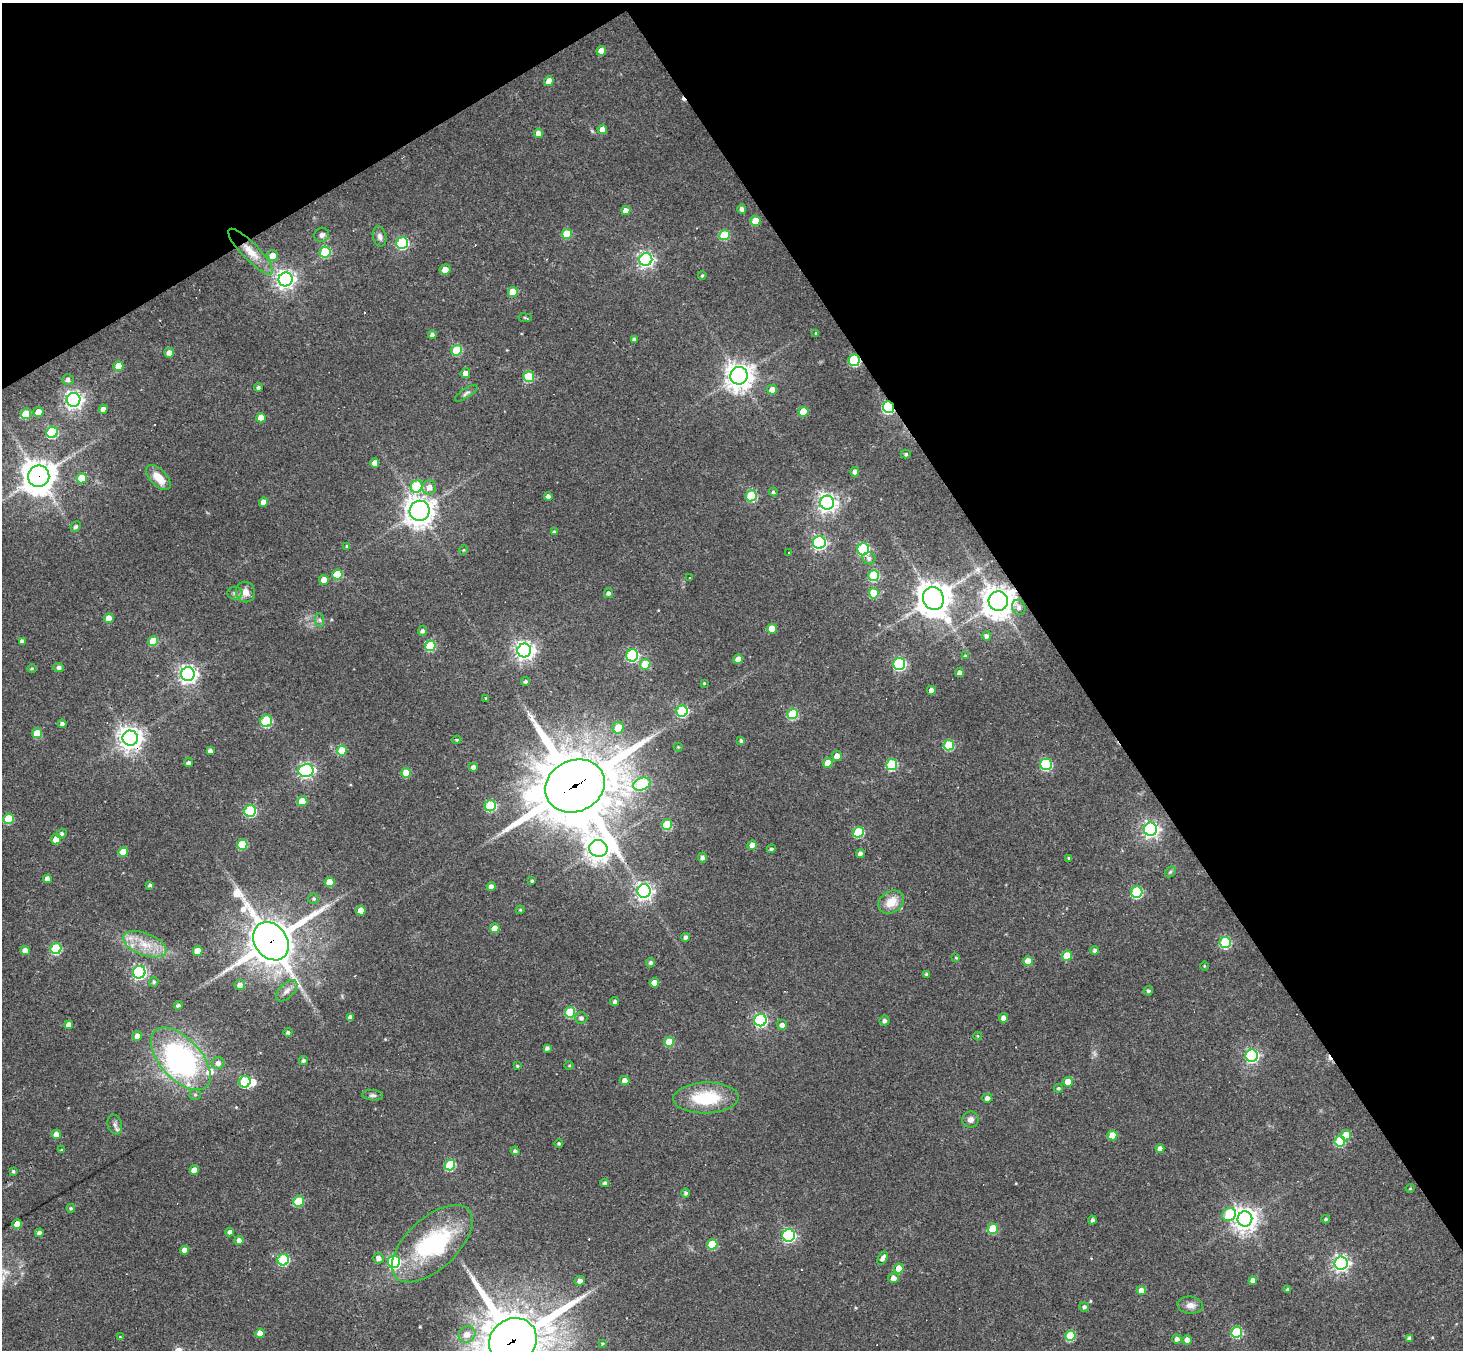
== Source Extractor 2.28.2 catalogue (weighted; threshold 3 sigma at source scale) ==
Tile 3 of 4 x 4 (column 3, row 1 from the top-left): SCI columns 2924-4384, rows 4338-5685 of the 5846 x 5839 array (HDU 1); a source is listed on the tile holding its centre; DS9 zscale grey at full resolution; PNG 1465 x 1352 px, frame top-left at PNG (2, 3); each listed source drawn as its Kron ellipse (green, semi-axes under 4 px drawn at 4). Shown black and unused: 33% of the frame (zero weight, under 3 of 4 exposures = <1% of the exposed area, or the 3 px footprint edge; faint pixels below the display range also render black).
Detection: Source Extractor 2.28.2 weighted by HDU 2 'WHT'; one run over the whole footprint, this tile lists its part. Background 0.0766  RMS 0.0057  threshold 0.0257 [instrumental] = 3 sigma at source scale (4.5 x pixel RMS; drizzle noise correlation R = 1.50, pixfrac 1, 0.05/0.05 arcsec/px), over >= 5 px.
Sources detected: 266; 3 inside a brighter object's white glare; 8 cosmic-ray / hot-pixel residue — neither listed nor drawn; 1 inside a brighter listed object's ellipse — not listed separately; the other 254 listed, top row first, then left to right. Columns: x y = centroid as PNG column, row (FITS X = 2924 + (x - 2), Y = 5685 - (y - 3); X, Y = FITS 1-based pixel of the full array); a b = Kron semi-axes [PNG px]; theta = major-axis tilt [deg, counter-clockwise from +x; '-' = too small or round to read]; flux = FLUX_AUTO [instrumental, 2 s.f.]
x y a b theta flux
601 51 5 4 - 7.1
549 81 5 4 - 5.8
602 129 5 4 - 4.1
538 133 4 4 - 3.6
742 209 5 4 - 1.9
626 211 5 4 - 4
756 221 5 5 - 13
567 234 5 5 - 16
322 235 7 7 - 2
724 235 5 5 - 27
380 236 10 6 -77 2.2
402 243 6 5 - 60
251 252 31 8 -46 10
325 252 5 5 - 35
273 256 5 5 - 5.9
646 259 6 6 - 170
445 269 5 4 - 5.7
702 275 4 3 - 0.74
286 279 7 7 - 280
513 292 5 5 - 12
525 318 6 3 -8 0.71
816 333 4 3 - 0.63
432 335 4 4 - 2
634 339 4 4 - 1.4
457 350 5 5 - 27
169 353 5 5 - 3.5
854 360 6 5 - 58
118 366 5 4 - 9.6
465 373 5 4 - 3.8
739 376 9 8 - 610
529 377 5 5 - 28
68 379 6 5 - 1.9
258 387 4 4 - 1.3
772 390 5 5 - 6.4
466 393 13 4 33 1.7
74 400 7 7 - 240
888 407 6 5 - 78
103 409 4 4 - 2.9
38 412 5 5 - 6.7
803 412 5 5 - 16
26 414 5 5 - 20
261 418 5 4 - 6.6
52 432 6 5 - 44
906 454 5 4 - 0.81
375 463 4 4 - 5.5
855 472 5 4 - 2.6
39 476 11 10 - 930
81 478 5 5 - 9.8
158 478 15 8 -46 9.3
416 486 6 5 - 35
429 487 7 6 - 4.3
773 492 4 3 - 0.93
548 496 4 4 - 2.1
751 496 5 5 - 36
264 502 4 4 - 4.5
827 503 7 7 - 290
420 511 10 10 - 590
76 526 5 4 - 1.2
554 532 4 3 - 0.92
819 542 6 6 - 130
346 546 3 3 - 0.55
863 549 6 6 - 67
464 550 4 4 - 0.59
789 552 2 2 - 0.43
869 558 7 6 - 1.8
337 574 5 5 - 18
874 576 5 5 - 36
689 578 3 2 - 0.44
324 580 5 4 - 6.7
245 592 10 9 - 4.7
235 593 7 6 - 1.8
609 593 5 4 - 1.5
874 593 5 5 - 15
933 598 11 10 - 970
998 601 10 9 - 820
1019 607 8 6 -66 2.2
109 618 5 4 - 6.7
319 620 7 4 -88 1.3
772 629 5 5 - 9.2
423 631 5 4 - 1.6
987 636 5 4 - 1.7
153 641 5 5 - 15
22 642 4 4 - 2.1
430 646 5 5 - 26
524 650 7 7 - 290
632 655 6 6 - 61
965 656 4 4 - 0.76
738 659 4 4 - 5.4
645 664 5 5 - 20
899 664 6 6 - 75
32 668 5 3 - 0.55
59 668 5 4 - 1.7
959 672 4 4 - 2
188 674 7 6 - 250
525 681 4 4 - 1
704 683 4 4 - 0.51
931 690 4 4 - 3.1
486 698 3 2 - 0.35
682 711 6 5 - 56
793 714 5 5 - 33
266 721 6 5 - 43
62 724 4 4 - 1.6
618 728 6 5 - 11
37 733 5 5 - 14
130 738 7 7 - 480
457 740 4 4 - 0.69
741 741 4 3 - 1.1
949 745 5 5 - 31
678 747 4 4 - 0.58
210 751 4 4 - 1.8
342 751 5 5 - 13
837 756 5 5 - 4.5
188 763 4 4 - 1.8
828 763 5 4 - 8.2
1046 764 6 6 - 51
892 765 5 5 - 44
473 767 4 4 - 2
306 770 7 6 - 140
406 773 5 5 - 12
642 784 9 6 22 36
575 786 30 25 25 5200
302 801 5 5 - 15
490 806 6 5 - 46
250 811 6 5 - 59
9 819 5 5 - 21
667 825 5 5 - 24
1151 829 6 6 - 200
858 832 5 5 - 30
62 833 5 4 - 1.3
56 839 5 5 - 5.7
242 845 5 5 - 27
752 845 4 4 - 3.8
598 848 9 8 - 560
771 849 4 4 - 1.1
123 852 5 5 - 10
860 854 4 4 - 2.2
702 858 5 4 - 2.1
1069 858 4 3 - 0.59
1170 872 6 4 44 0.86
47 879 4 4 - 3.7
532 881 3 3 - 0.78
329 882 5 5 - 9.6
150 885 3 3 - 0.97
491 887 4 4 - 2.5
644 891 7 6 - 220
1137 892 6 5 - 48
314 899 5 5 - 1
891 902 14 10 33 9.3
520 910 4 4 - 0.62
361 911 5 4 - 7.1
495 928 5 4 - 6.4
686 937 4 4 - 2
271 941 20 16 -54 2300
1225 942 5 5 - 43
145 944 23 11 -21 12
56 949 5 5 - 39
25 950 5 4 - 4.7
1095 950 4 4 - 1.5
198 951 5 4 - 7.2
1067 956 5 5 - 16
956 958 4 4 - 0.6
1028 961 5 4 - 9
651 963 5 4 - 1.3
1204 966 4 3 - 0.48
139 972 6 6 - 130
927 974 4 4 - 1.2
154 982 5 5 - 1.1
654 983 5 4 - 6.6
240 985 5 5 - 2.9
287 991 13 7 44 3.3
1148 991 5 4 - 1.1
615 1001 4 4 - 1.6
178 1005 4 4 - 1.5
570 1012 5 5 - 31
350 1017 4 4 - 2.5
581 1018 6 6 - 1.8
1003 1018 4 4 - 2.8
760 1020 6 6 - 110
885 1021 5 5 - 1.6
69 1025 4 4 - 3.7
782 1025 5 5 - 2.5
288 1032 4 4 - 1.2
137 1036 5 4 - 4.8
978 1036 4 3 - 0.46
669 1042 5 5 - 16
547 1048 4 4 - 1.4
1252 1056 6 6 - 110
181 1059 38 20 -47 110
303 1060 5 4 - 1.4
218 1063 6 6 - 2.7
569 1065 5 3 - 0.51
517 1066 4 3 - 0.59
625 1081 5 4 - 2.9
245 1082 6 5 - 40
1068 1082 5 5 - 8
1058 1088 4 4 - 0.88
195 1095 6 5 - 1
372 1095 10 5 -4 1.4
706 1098 33 15 2 30
987 1098 5 4 - 2.7
970 1120 8 8 - 2.8
115 1124 10 7 -72 2.3
56 1134 5 4 - 4.3
1112 1135 5 5 - 10
1346 1135 5 5 - 8.4
1340 1141 5 5 - 28
559 1143 4 4 - 0.85
1160 1149 4 4 - 3.3
62 1150 4 3 - 0.58
515 1151 4 4 - 1.3
450 1165 5 5 - 37
194 1170 4 4 - 5.6
13 1171 4 3 - 0.83
605 1183 4 4 - 1.6
1410 1188 4 4 - 0.58
686 1193 4 4 - 1.3
299 1201 5 5 - 26
71 1208 4 4 - 0.91
1229 1215 7 6 - 27
1245 1219 7 7 - 500
1326 1219 4 3 - 0.87
1093 1220 4 4 - 1.4
17 1224 5 4 - 7.4
993 1229 5 5 - 19
230 1232 4 4 - 2.2
39 1233 4 4 - 2
789 1235 6 6 - 100
239 1240 4 4 - 2.3
432 1244 50 25 43 58
712 1244 5 5 - 24
185 1250 4 4 - 4.3
378 1258 5 5 - 2.6
883 1258 7 4 60 2.5
283 1260 6 5 - 51
394 1262 6 6 - 77
1341 1263 6 6 - 200
899 1268 5 4 - 9.2
893 1278 5 5 - 3.4
580 1281 5 4 - 2.6
1253 1281 4 4 - 3.7
1141 1290 4 4 - 6.2
1288 1290 4 4 - 1.2
1190 1305 13 8 -5 3.8
1084 1307 4 4 - 1.5
1237 1332 5 5 - 43
260 1333 5 4 - 4.9
467 1334 8 7 - 4.5
1070 1336 5 5 - 27
120 1337 4 3 - 0.63
1409 1338 4 4 - 1.9
1177 1339 4 4 - 2.4
1187 1340 5 4 - 3.6
513 1341 25 22 35 3900
602 1343 4 3 - 0.56
Overlapping masked pixels (flux is a lower limit): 8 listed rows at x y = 854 360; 888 407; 39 476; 998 601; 130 738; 575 786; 271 941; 513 1341
Isophote crosses this tile's border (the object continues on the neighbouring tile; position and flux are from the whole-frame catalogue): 1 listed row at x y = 513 1341